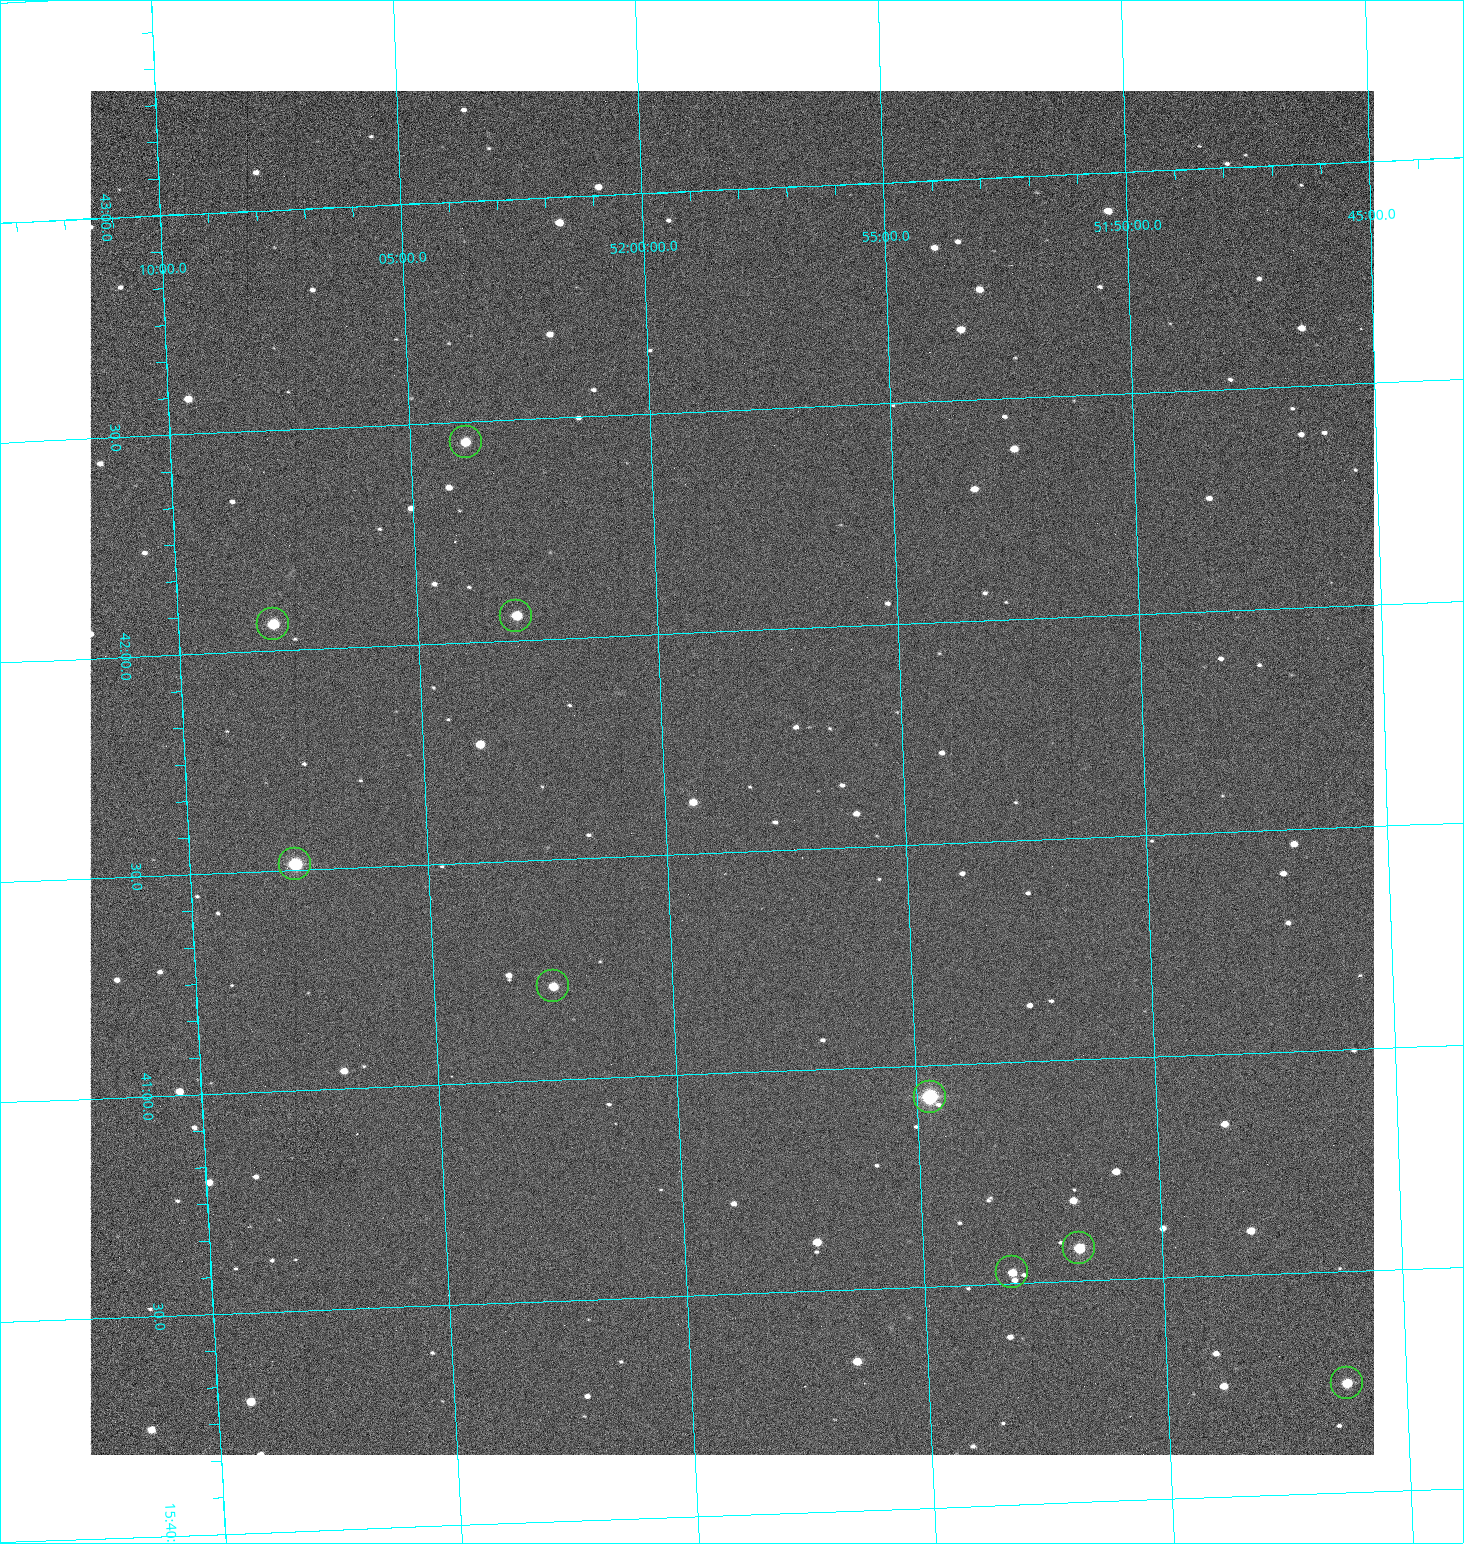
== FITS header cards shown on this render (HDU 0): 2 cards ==
NAXIS1  =                 1284 /fastest changing axis
NAXIS2  =                 1364 /next to fastest changing axis

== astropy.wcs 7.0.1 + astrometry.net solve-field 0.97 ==
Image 1284 x 1364 px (HDU 0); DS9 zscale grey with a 90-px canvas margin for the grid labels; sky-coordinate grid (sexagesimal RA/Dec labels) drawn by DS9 from the SOLVED WCS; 9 Tycho-2 reference stars matched to detected sources circled (green)
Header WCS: RA---TAN/DEC--TAN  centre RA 15:41:41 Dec +51:59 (235.42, +51.98 deg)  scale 1.26 arcsec/px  FOV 26.9' x 28.5'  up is +92 deg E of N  parity flipped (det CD > 0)
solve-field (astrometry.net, Tycho-2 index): VERIFIED the header's WCS against the Tycho-2 star catalogue (9 matches, 0 conflicts) and refined it, rather than solving blind
Solved WCS: RA---TAN-SIP/DEC--TAN-SIP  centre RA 15:41:41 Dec +51:59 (235.42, +51.98 deg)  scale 1.25 arcsec/px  FOV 26.8' x 28.5'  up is +92 deg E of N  parity flipped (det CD > 0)
The solver's refit moves the header's centre by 0.55 arcsec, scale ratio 0.9965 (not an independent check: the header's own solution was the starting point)
Tycho-2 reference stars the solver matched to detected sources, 9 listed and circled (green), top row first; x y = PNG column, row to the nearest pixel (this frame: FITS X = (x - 90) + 1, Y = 1364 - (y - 91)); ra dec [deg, ICRS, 3 dp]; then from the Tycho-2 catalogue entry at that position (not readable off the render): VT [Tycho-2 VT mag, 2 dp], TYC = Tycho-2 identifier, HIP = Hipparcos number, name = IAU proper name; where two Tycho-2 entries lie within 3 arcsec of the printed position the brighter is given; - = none
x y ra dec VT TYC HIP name
466 442 235.614 +52.064 11.61 3489-1132-1 - -
516 616 235.514 +52.049 11.19 3489-1407-1 - -
273 624 235.515 +52.133 11.12 3489-1380-1 - -
295 864 235.378 +52.130 9.31 3489-1322-1 76850 -
553 986 235.303 +52.042 11.52 3489-958-1 - -
930 1097 235.232 +51.912 9.59 3489-824-1 - -
1079 1248 235.143 +51.862 10.97 3489-1016-1 - -
1012 1272 235.131 +51.886 12.29 3489-908-1 - -
1347 1383 235.062 +51.771 11.53 3489-1453-1 - -